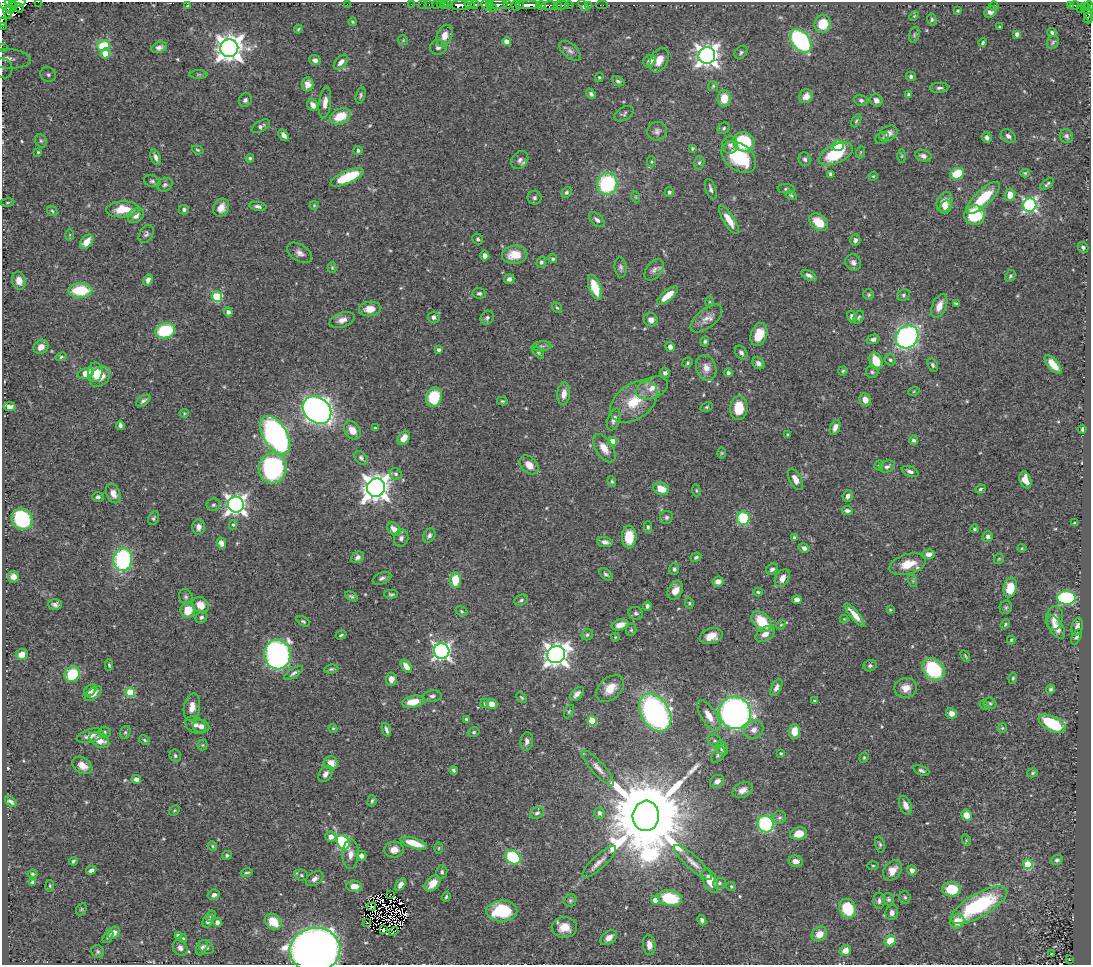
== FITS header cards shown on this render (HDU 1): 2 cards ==
NAXIS1  =                 1089
NAXIS2  =                  963

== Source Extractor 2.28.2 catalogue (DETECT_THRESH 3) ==
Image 1089 x 963 px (HDU 1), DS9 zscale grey, 1 PNG px = 1 image px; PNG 1093 x 967 px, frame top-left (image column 1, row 963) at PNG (2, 2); each listed source drawn as its Kron ellipse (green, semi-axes under 4 px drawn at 4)
Background 0.594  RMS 0.015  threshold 0.0441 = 3 sigma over >= 5 px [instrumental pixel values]
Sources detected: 563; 11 with non-positive FLUX_AUTO (blend fragments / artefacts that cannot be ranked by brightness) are neither listed nor drawn; of the other 552, the 500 brightest by FLUX_AUTO listed and drawn (52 fainter detections omitted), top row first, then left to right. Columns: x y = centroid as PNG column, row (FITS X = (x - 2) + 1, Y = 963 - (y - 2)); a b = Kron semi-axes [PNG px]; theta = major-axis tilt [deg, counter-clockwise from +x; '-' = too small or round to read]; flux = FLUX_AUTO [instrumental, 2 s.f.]
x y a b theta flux
38 2 2 2 - 9.3
10 3 5 3 - 130
18 3 8 3 9 17
347 4 2 2 - 15
411 4 2 2 - 7.6
423 4 2 2 - 8.1
429 4 2 2 - 5.9
436 4 2 2 - 9.5
440 4 2 2 - 9.1
445 4 2 2 - 11
448 4 3 2 - 16
475 4 4 3 - 200
490 4 3 2 - 4.8
498 4 9 3 1 260
507 4 3 3 - 150
519 4 3 2 - 17
6 5 10 5 -45 170
460 5 9 5 -3 590
470 5 5 3 - 260
486 5 6 4 -46 61
527 5 12 4 1 970
541 5 5 3 - 81
562 5 6 3 1 63
569 5 4 3 - 35
583 5 6 3 -50 13
589 5 3 2 - 12
602 5 6 2 0 6.4
1074 5 5 3 - 14
188 6 3 3 - 2
516 6 5 2 - 23
549 6 8 4 4 230
557 6 3 2 - 25
994 6 4 3 - 1.4
1071 6 4 3 - 73
1085 6 3 2 - 28
1089 6 5 2 - 160
12 7 6 2 38 42
19 8 5 3 - 80
493 8 3 2 - 6.9
1081 8 4 3 - 41
958 11 3 3 - 1.4
8 12 6 2 -81 25
991 12 7 5 34 3.8
1088 12 9 4 -73 110
914 16 5 3 - 1
1088 18 5 2 - 17
932 20 6 4 -78 1.8
2 22 4 3 - 28
352 22 4 4 - 1.2
823 24 9 8 - 23
3 27 3 2 - 290
999 27 3 3 - 1.2
298 29 4 3 - 1.2
1052 32 5 4 - 2
1017 34 4 4 - 4.5
914 35 8 5 73 1.8
445 36 11 7 71 9.2
403 40 5 5 - 1.1
801 41 13 8 -52 130
507 42 4 4 - 14
1053 42 7 5 58 1.8
983 43 4 4 - 1.9
103 45 6 5 - 37
159 47 8 5 21 4.2
438 47 8 7 - 3.8
2 48 2 2 - 5.9
229 48 9 9 - 1200
570 51 13 7 -41 4.5
741 52 7 5 49 2.2
105 53 5 4 - 13
707 56 8 8 - 770
8 59 23 9 -4 15
315 60 6 5 - 3.9
659 60 13 8 63 12
650 61 7 5 41 5.8
341 62 9 5 47 5
3 68 10 9 - 4.9
48 74 8 7 - 3.4
199 74 9 4 0 1.6
911 76 5 4 - 2.4
599 77 5 4 - 1.2
618 81 6 4 -26 2.2
308 84 7 6 - 8.7
713 86 5 5 - 1.3
939 88 9 5 4 2.6
591 94 6 4 -48 2.3
909 94 4 3 - 1.8
361 95 8 5 75 2
806 96 7 6 - 8.5
724 99 8 6 89 17
245 100 7 6 - 3
861 100 7 5 -19 2.4
876 100 6 6 - 4.9
325 103 16 6 83 7.6
313 105 6 5 - 6.3
624 114 11 6 29 2.4
340 116 11 7 24 22
856 121 7 4 63 1.7
261 126 10 5 29 2.6
724 128 6 5 - 1.8
657 131 10 9 - 4.1
888 133 10 7 26 7.2
284 135 6 4 -51 4.7
1008 136 8 6 -38 3.6
1066 136 7 6 - 2.8
987 137 5 4 - 2.7
882 138 7 5 24 2.1
41 141 7 5 -61 2
744 142 11 9 -26 56
730 145 8 8 - 4.3
838 146 5 5 - 64
692 149 3 3 - 1.2
198 150 6 4 -18 1.3
358 150 4 4 - 2.1
38 152 3 3 - 1
861 152 6 4 70 1.3
836 154 18 9 25 48
902 156 6 4 89 1.4
923 156 8 5 -16 3.5
156 157 8 4 -69 3.9
739 157 19 13 -37 59
250 158 4 3 - 1.7
805 159 7 6 - 2.6
520 160 10 7 51 4.5
651 162 6 4 -89 1.3
699 163 6 5 - 2.2
1025 173 5 4 - 1.4
831 174 4 4 - 3.6
957 174 7 5 25 32
873 176 5 4 - 1.2
347 177 18 6 24 47
152 181 8 5 -21 2.4
607 184 11 10 - 88
1047 184 8 3 38 2.1
165 185 8 6 28 2.8
711 189 11 5 -70 3.2
786 189 9 4 -5 2
566 192 6 4 55 2
669 192 5 4 - 2.5
791 195 6 4 -32 1.5
1010 195 6 5 - 12
636 197 6 3 -70 1.1
534 198 7 7 - 2.8
983 198 22 7 43 37
7 202 7 3 9 1.2
944 202 10 7 69 10
314 205 4 4 - 1
1030 205 7 6 - 220
258 206 8 4 -10 3.3
945 207 7 5 61 4.8
221 208 9 7 61 10
123 209 17 8 3 23
184 210 5 5 - 2.7
52 211 6 4 -45 1.6
136 215 9 6 41 6.2
975 215 10 10 - 47
597 220 9 5 -42 3.8
729 220 16 5 -58 12
819 222 10 7 -38 22
146 234 10 6 58 2.9
70 235 6 4 89 1.2
478 239 6 5 - 2.1
855 240 6 5 - 3.1
87 242 8 5 51 11
1083 247 5 5 - 2.4
300 253 14 8 -32 5.8
515 255 13 9 3 20
485 256 5 4 - 4.3
553 259 4 4 - 1.6
541 262 5 4 - 2
853 262 8 7 - 4.2
332 268 5 4 - 1.2
621 268 10 6 -84 3.1
654 270 12 7 51 4.9
809 275 8 4 -28 3.2
1010 276 6 4 62 1.8
509 279 5 4 - 3.3
148 280 6 4 67 4.1
19 281 9 7 -76 9.1
595 287 13 6 -71 29
80 290 12 7 1 38
479 293 7 5 -7 2.4
869 295 5 5 - 1.6
903 295 6 5 - 2
668 296 13 5 40 16
217 297 5 5 - 72
710 302 5 3 - 1.1
956 304 4 3 - 1.4
939 306 12 7 66 8.6
557 308 6 4 -52 1.4
370 309 11 7 6 14
228 312 4 4 - 4.3
852 316 6 5 - 3.4
434 317 6 6 - 3.8
859 317 7 5 62 1.8
487 318 7 6 - 3
706 318 19 9 39 8.5
342 320 13 7 20 6.8
651 320 7 6 - 5.4
165 331 10 7 17 58
759 334 12 8 71 20
907 337 12 10 48 250
873 339 6 4 15 3.2
705 341 5 4 - 1.8
541 346 10 5 6 2.7
41 347 8 7 - 7.2
670 347 5 4 - 4.3
439 350 4 3 - 2.4
538 353 7 4 -45 1.5
741 353 8 5 -54 3.1
61 357 5 4 - 1.4
890 360 6 5 - 2.1
876 361 9 6 -70 27
687 363 5 5 - 1.8
758 363 6 5 - 3.9
933 365 7 5 -65 2.1
1053 365 11 5 -49 13
706 368 13 10 -74 9.5
843 371 5 4 - 1.6
95 372 9 7 90 19
872 372 6 6 - 2.1
86 373 8 5 18 14
665 373 5 5 - 2.8
728 373 4 4 - 3.2
100 377 11 9 44 16
652 388 17 10 22 12
914 391 6 3 19 1.2
564 394 11 6 83 7.5
434 397 10 7 76 50
865 400 6 5 - 8.9
143 401 8 4 34 2.8
502 401 5 4 - 1.4
634 401 26 17 36 32
9 407 6 4 -1 3.9
707 407 7 4 26 1.5
739 408 12 8 83 26
317 410 15 12 -40 580
184 413 4 4 - 1.1
614 419 11 6 69 4.4
120 425 5 3 - 3
835 427 8 5 68 5.4
375 428 4 3 - 1.1
1082 429 4 3 - 1.6
352 430 10 7 -54 11
787 434 4 3 - 1.2
275 435 21 12 -59 350
404 438 7 5 59 11
914 440 5 4 - 2.4
612 441 4 4 - 14
604 448 16 8 -56 11
721 453 5 3 - 1.1
361 458 8 5 -49 2.7
529 465 11 7 -45 10
879 466 5 4 - 1.7
887 467 8 5 22 3.2
273 468 15 14 - 150
910 471 9 5 -23 3.5
396 474 6 5 - 2.3
795 479 12 6 -62 9.7
1025 480 9 5 -71 12
612 481 5 4 - 1.4
376 488 9 9 - 1200
661 489 8 6 -21 14
980 489 5 4 - 1.6
696 490 6 4 -83 1.3
113 494 10 7 -66 7.3
848 496 6 5 - 3.5
98 497 6 4 2 2.7
236 504 8 8 - 550
213 505 7 6 - 2.4
847 511 5 4 - 3.6
666 517 7 6 - 2.7
153 518 7 5 64 1.9
743 518 7 6 - 60
22 519 11 10 - 98
1075 523 4 3 - 1.7
233 525 5 4 - 1.5
199 527 7 6 - 6
648 527 6 4 -89 1.7
394 529 8 5 -45 7.9
975 529 4 4 - 1.7
429 535 7 5 56 3.3
629 537 11 7 89 21
988 537 5 5 - 4.2
401 538 9 7 70 3.4
794 538 3 3 - 2.8
605 542 8 5 -9 4.4
221 543 6 4 -67 5.5
804 548 5 5 - 4
1022 548 4 4 - 1
929 554 6 4 4 6.7
357 557 7 5 34 3.3
696 557 5 4 - 2
123 559 11 9 82 110
999 559 6 4 43 1.2
908 564 19 10 16 21
674 569 6 5 - 2.3
772 569 6 5 - 2.7
606 574 8 5 -41 2.2
13 577 6 5 - 5.8
382 578 10 5 22 3
782 578 9 6 58 8.2
455 580 7 5 86 22
913 581 6 4 -72 1.5
718 582 5 5 - 6.8
1010 587 10 6 77 22
675 590 9 7 59 10
758 592 5 3 - 1.6
391 594 7 4 0 2
351 596 7 4 -26 2.1
186 597 8 6 -65 2.6
1067 598 9 6 -2 130
521 600 7 5 28 2.1
797 600 5 4 - 6
689 603 5 4 - 1.4
55 604 7 5 -2 3.2
200 605 9 7 -39 12
647 606 4 4 - 2.7
1006 607 7 6 - 2
188 610 8 7 - 22
890 610 4 4 - 1.1
461 611 6 4 -29 1.5
636 613 7 6 - 3
855 615 14 4 -50 11
201 617 6 5 - 2.7
1054 618 12 8 80 7
844 619 4 4 - 1.1
303 621 7 4 -31 1.8
762 621 12 8 -43 31
1005 624 5 3 - 1.5
620 625 8 5 16 8.9
781 625 5 4 - 1.1
1077 626 9 5 75 4.2
1056 627 13 6 -59 9.8
631 630 6 5 - 1.6
765 634 11 6 34 7.3
341 635 5 3 - 1.4
587 635 6 5 - 2
711 636 11 8 16 12
615 637 4 4 - 1
1077 637 8 4 64 2.2
1011 640 4 4 - 1.1
442 651 8 7 - 350
22 654 6 5 - 9.2
277 654 15 13 -87 310
556 655 9 8 - 870
965 656 6 3 -59 1.2
109 665 5 4 - 1.4
406 666 7 4 -52 7.5
870 666 7 5 16 2.7
331 669 7 4 8 1.9
933 669 12 10 -47 74
294 673 11 4 33 3
72 674 8 7 - 40
1013 678 6 4 81 1.7
391 679 6 5 - 5.6
776 687 9 5 61 4
610 688 16 10 43 14
906 688 11 10 - 11
1051 689 4 4 - 2.1
90 690 7 5 46 4.7
130 692 5 4 - 36
93 694 10 5 37 6.7
577 694 8 5 45 5.2
432 696 9 6 8 3
522 698 6 4 -45 1.3
815 701 4 3 - 1.7
413 702 11 6 11 19
485 703 5 4 - 1.5
990 703 6 5 - 1.8
492 704 5 5 - 9.1
984 705 5 4 - 1
192 707 13 8 80 9.7
569 711 7 4 64 1.4
655 712 20 14 -59 260
735 713 16 15 - 430
951 713 6 5 - 7.3
709 716 18 7 -57 13
466 719 4 3 - 1.3
592 721 5 4 - 40
1052 724 15 7 -25 67
195 725 11 7 -30 5.1
201 726 8 6 -8 5.7
333 728 4 3 - 1.1
1002 728 5 4 - 1.2
386 730 7 3 -70 2.7
754 730 10 9 - 6.3
794 731 7 5 89 13
105 732 6 5 - 1.9
125 732 6 5 - 1.7
474 732 6 4 13 1.6
90 736 14 6 16 8.2
99 740 10 6 -29 12
145 740 6 4 -29 1.5
527 741 9 6 81 4.5
715 741 7 5 -35 2.7
202 745 5 5 - 1.3
722 748 7 5 -63 5
781 753 3 3 - 1.5
718 755 9 5 51 2.6
175 756 6 6 - 2
864 758 5 4 - 1.3
331 763 7 6 - 11
82 765 11 7 -34 9.3
598 768 23 6 -48 7.7
453 770 4 3 - 1.8
921 770 8 4 -23 2.7
1032 773 5 4 - 1.5
326 774 9 6 59 5
136 779 5 4 - 3.7
717 781 7 6 - 4.1
743 790 10 7 24 6.2
11 801 6 4 -39 2.8
372 801 5 3 - 1.6
906 805 10 6 -67 7.1
174 810 6 3 45 1.2
537 813 7 5 33 2.7
599 813 6 5 - 2.7
966 815 6 5 - 11
646 816 15 13 85 22000
780 817 6 6 - 2.3
766 824 8 8 - 100
799 834 8 6 15 13
331 837 5 5 - 8.3
966 840 6 3 -73 1
343 842 8 6 -51 110
414 843 14 5 -18 19
880 845 8 4 -77 1.9
212 846 5 4 - 1.3
439 848 6 4 89 1.1
394 850 9 8 - 8.2
350 854 15 8 89 7.5
227 855 5 4 - 1.7
361 856 5 5 - 4.6
513 857 8 6 -37 85
1057 860 6 5 - 2.4
73 861 4 3 - 1.6
795 861 7 5 -10 6.9
599 862 22 6 43 8.3
693 863 25 6 -42 8.3
1028 864 5 5 - 38
873 866 5 3 - 1.1
91 870 5 3 - 3.3
893 870 11 8 52 11
912 870 5 4 - 4.4
442 872 7 5 78 2.3
247 873 6 3 12 1.4
32 874 5 3 - 1.5
301 875 7 5 -15 2.1
315 879 9 6 35 4.3
710 881 13 6 -68 18
32 882 3 3 - 1.5
719 883 6 5 - 1.8
401 884 7 4 55 5.2
433 884 9 6 47 12
50 886 6 3 83 1.1
354 886 8 5 -4 9.1
731 886 5 4 - 1.5
951 889 9 7 -1 34
391 894 2 2 - 1
214 895 6 5 - 3.4
446 897 5 3 - 1.5
905 897 6 5 - 2
670 898 12 7 -12 43
889 899 6 5 - 2
655 900 4 4 - 13
570 901 6 6 - 2.1
879 901 8 5 87 2.9
979 905 32 11 30 110
372 907 4 2 - 1.4
848 908 10 8 -68 40
81 909 6 4 60 1.3
502 911 15 10 2 55
892 913 7 6 - 3.8
211 916 6 4 55 2
702 920 5 4 - 3.1
208 921 6 5 - 3.6
957 921 7 7 - 14
217 922 4 4 - 3.7
273 922 9 7 -42 23
366 922 4 2 - 1.6
564 927 13 10 1 14
383 929 3 2 - 1.9
394 932 5 2 - 1.8
114 933 7 5 38 8.3
819 934 8 6 37 11
178 935 4 3 - 2.6
108 937 7 4 52 1.6
183 938 4 3 - 1.3
609 938 9 6 35 6.5
890 941 6 5 - 18
649 945 10 6 -83 6.8
206 947 8 6 -38 3.2
180 948 8 7 - 3.9
202 948 8 5 66 3.1
315 950 25 22 6 810
845 950 6 5 - 7.3
98 952 7 6 - 2.1
1051 954 3 2 - 2
1069 960 3 3 - 9.1
At the frame edge (FLAGS 8, measured only in part): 9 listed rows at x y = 38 2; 10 3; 18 3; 1089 6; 2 22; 3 27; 2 48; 3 68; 315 950
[52 fainter detections neither listed nor drawn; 11 non-positive-flux detections neither listed nor drawn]